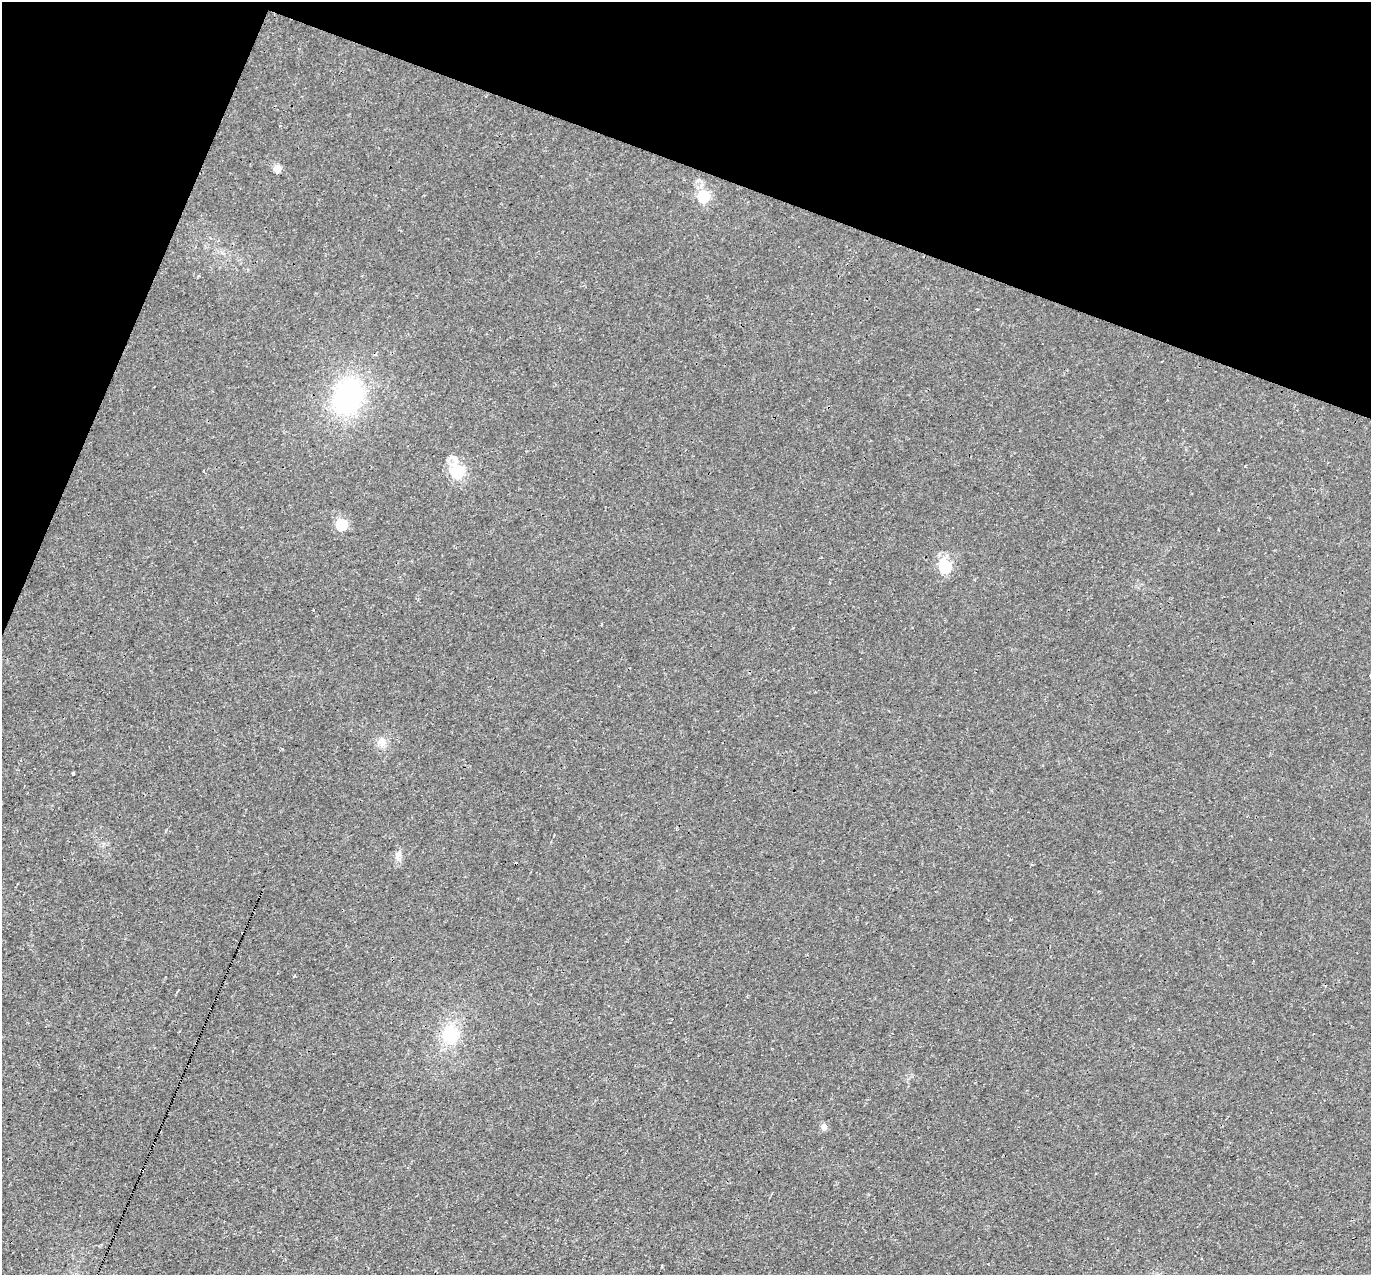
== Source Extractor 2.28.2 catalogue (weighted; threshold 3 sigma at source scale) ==
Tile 2 of 4 x 4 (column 2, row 1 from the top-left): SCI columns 1370-2738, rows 4085-5357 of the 5475 x 5491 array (HDU 1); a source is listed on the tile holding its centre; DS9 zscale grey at full resolution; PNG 1373 x 1277 px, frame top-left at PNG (2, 2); no overlay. Shown black and unused: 18% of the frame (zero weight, under 3 of 4 exposures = <1% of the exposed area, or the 3 px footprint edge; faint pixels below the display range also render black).
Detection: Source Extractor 2.28.2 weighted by HDU 2 'WHT'; one run over the whole footprint, this tile lists its part. Background 0.0011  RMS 0.0017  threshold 0.00757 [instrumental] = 3 sigma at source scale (4.5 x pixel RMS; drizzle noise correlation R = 1.50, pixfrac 1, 0.05/0.05 arcsec/px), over >= 5 px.
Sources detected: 19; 3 cosmic-ray / hot-pixel residue — not listed; the other 16 listed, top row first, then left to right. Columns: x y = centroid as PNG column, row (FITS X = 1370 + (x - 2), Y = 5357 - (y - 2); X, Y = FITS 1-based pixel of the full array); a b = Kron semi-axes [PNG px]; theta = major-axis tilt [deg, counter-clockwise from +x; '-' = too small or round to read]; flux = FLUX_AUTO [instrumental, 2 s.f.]
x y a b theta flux
485 96 3 3 - 0.18
277 169 5 5 - 4.6
703 196 5 5 - 20
198 276 4 3 - 0.17
1162 361 3 2 - 0.12
348 396 35 27 71 24
457 471 7 6 - 30
204 472 3 2 - 0.32
341 525 5 5 - 13
945 567 6 5 - 22
313 610 3 2 - 0.16
382 742 13 8 -81 1.1
74 774 3 3 - 1.2
398 858 7 4 -71 0.46
450 1034 21 19 60 6.1
824 1127 4 4 - 2.2
Unlisted compact peaks at least as high as the median listed source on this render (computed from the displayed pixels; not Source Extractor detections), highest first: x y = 1245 466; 294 976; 698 180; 282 749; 166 830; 1010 920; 977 309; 662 1265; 821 557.